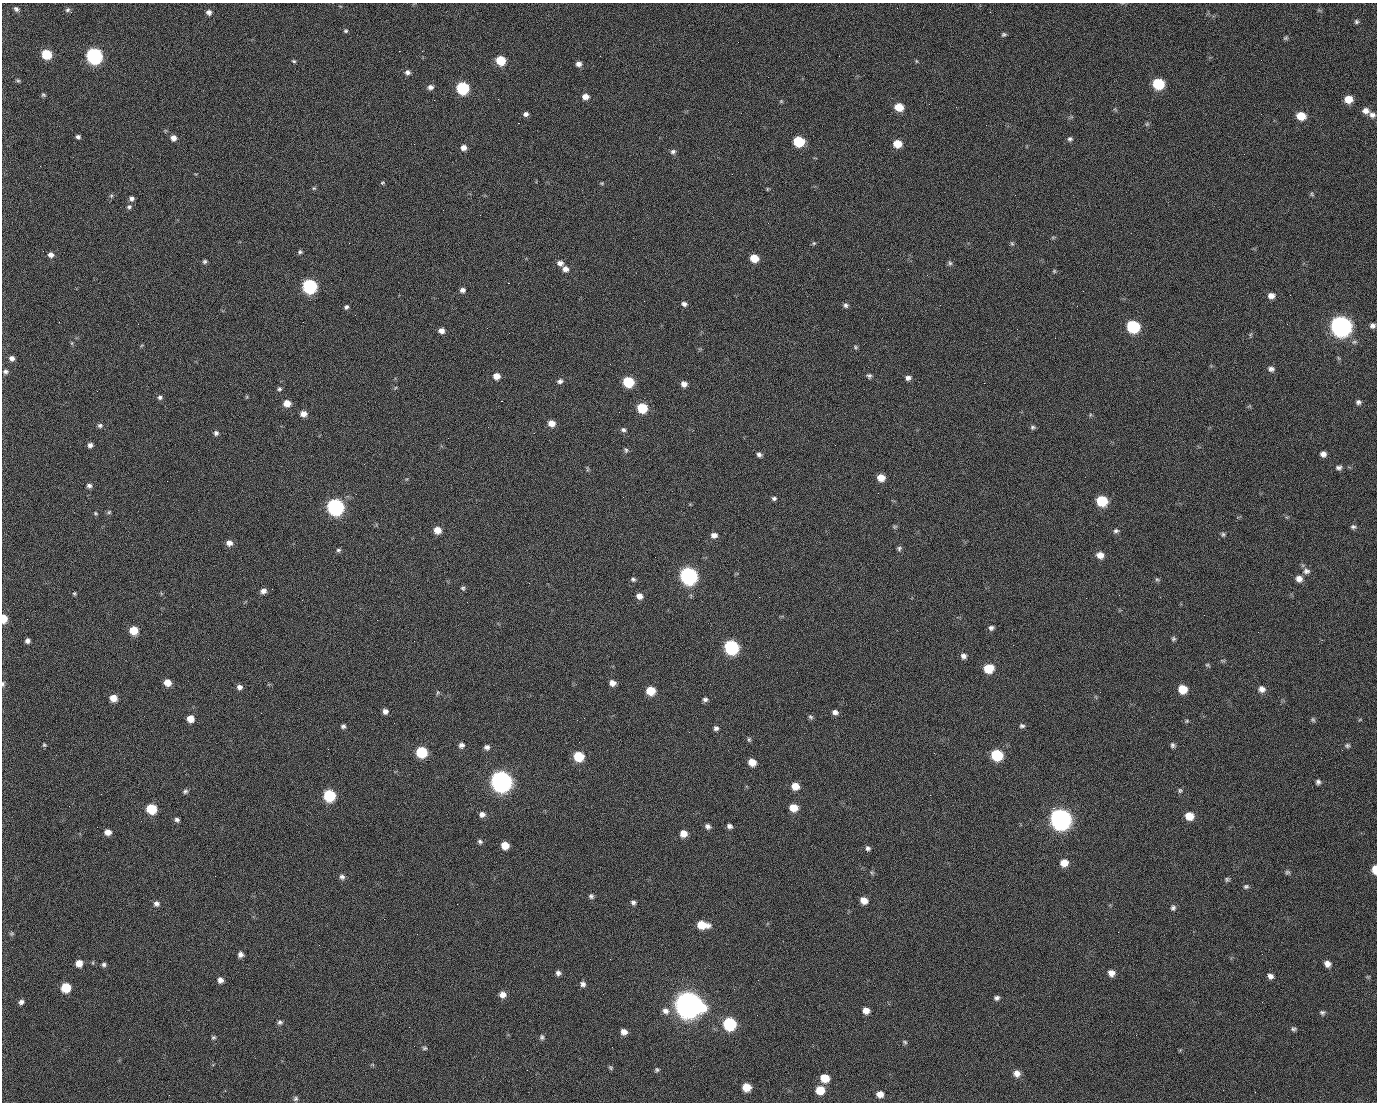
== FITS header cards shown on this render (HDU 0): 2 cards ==
NAXIS1  =                 1375 / length of data axis 1
NAXIS2  =                 1100 / length of data axis 2

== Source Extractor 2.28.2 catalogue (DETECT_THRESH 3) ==
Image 1375 x 1100 px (HDU 0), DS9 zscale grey, 1 PNG px = 1 image px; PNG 1379 x 1104 px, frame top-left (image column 1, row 1100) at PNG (2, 3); no overlay
Background 1450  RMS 28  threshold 84.6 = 3 sigma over >= 5 px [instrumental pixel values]
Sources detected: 260; all 260 listed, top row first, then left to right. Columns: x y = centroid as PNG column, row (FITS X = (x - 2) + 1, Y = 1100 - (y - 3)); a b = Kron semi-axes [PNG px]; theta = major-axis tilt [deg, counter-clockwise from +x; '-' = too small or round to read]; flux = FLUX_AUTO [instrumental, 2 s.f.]
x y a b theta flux
16 9 6 5 - 4.8e+03
67 10 7 6 - 4.0e+03
71 12 3 2 - 3.7e+03
209 12 6 6 - 7.8e+03
990 12 2 2 - 1.9e+03
1356 22 6 6 - 3.7e+03
346 31 5 5 - 2.9e+03
1004 34 6 4 30 3.5e+03
1286 38 6 5 - 3.4e+03
399 51 2 2 - 2.0e+04
46 54 7 6 - 7.5e+04
94 56 8 7 - 5.1e+05
839 56 2 2 - 8.7e+02
500 60 7 6 - 5.9e+04
294 61 6 4 -26 2.7e+03
916 61 6 3 -71 2.0e+03
578 64 6 6 - 8.1e+03
408 72 6 6 - 6.3e+03
18 80 6 4 -31 2.7e+03
1158 84 8 7 - 1.1e+05
430 87 7 6 - 7.3e+03
462 88 7 7 - 1.8e+05
43 95 6 5 - 3.1e+03
585 97 7 6 - 1.3e+04
498 99 2 2 - 1.4e+03
1348 99 8 7 - 2.7e+04
434 100 2 2 - 4.1e+03
781 101 5 5 - 2.1e+03
899 107 7 6 - 3.6e+04
1365 111 8 7 - 1.1e+04
526 114 6 5 - 6.3e+03
1372 115 10 7 -24 8.3e+03
1301 116 8 7 - 3.6e+04
518 123 2 2 - 2.4e+04
1147 124 6 5 - 3.2e+03
78 137 5 4 - 4.9e+03
173 138 6 6 - 1.0e+04
1070 139 7 6 - 4.7e+03
799 142 7 7 - 9.3e+04
897 144 7 6 - 3.1e+04
463 148 6 6 - 1.0e+04
673 152 7 6 - 5.3e+03
382 183 6 4 2 2.5e+03
602 183 6 4 -6 2.3e+03
314 188 5 4 - 2.4e+03
767 189 6 4 89 1.7e+03
1312 194 6 5 - 3.0e+03
1015 195 2 2 - 6.6e+03
111 196 5 5 - 2.9e+03
131 198 6 6 - 6.2e+03
129 207 7 6 - 4.8e+03
1053 237 6 4 18 2.3e+03
814 243 5 5 - 2.7e+03
1012 243 7 5 -67 3.2e+03
300 252 6 5 - 3.3e+03
51 255 6 6 - 8.5e+03
754 258 7 6 - 3.2e+04
205 261 6 5 - 3.9e+03
560 263 7 6 - 9.2e+03
950 263 7 5 -63 4.1e+03
565 269 7 6 - 9.9e+03
1054 271 5 4 - 2.4e+03
927 275 2 2 - 8.3e+02
508 283 2 2 - 5.5e+04
310 286 8 7 - 3.2e+05
462 290 6 5 - 7.1e+03
1083 291 2 2 - 3.1e+03
1290 295 2 2 - 1.8e+03
1271 296 8 6 3 1.1e+04
684 304 7 6 - 6.0e+03
846 305 7 6 - 5.1e+03
346 307 5 4 - 4.5e+03
355 315 2 2 - 8.1e+02
59 322 3 2 - 1.5e+03
1287 324 2 2 - 1.2e+03
1341 326 9 8 - 1.4e+06
1373 326 6 6 - 6.6e+03
1133 327 8 7 - 1.8e+05
441 331 6 6 - 9.7e+03
1250 335 6 4 72 2.5e+03
72 343 6 4 -89 2.4e+03
855 347 6 4 -28 2.8e+03
12 358 6 6 - 8.3e+03
1271 369 8 6 -7 6.4e+03
5 371 6 5 - 4.9e+03
496 376 7 6 - 1.6e+04
869 376 6 6 - 4.5e+03
908 378 7 6 - 6.8e+03
560 381 7 6 - 6.1e+03
628 382 7 7 - 9.4e+04
984 383 2 2 - 1.9e+04
684 384 6 6 - 1.1e+04
395 388 5 3 - 1.9e+03
279 389 6 6 - 3.9e+03
97 391 2 2 - 1.1e+03
160 397 7 6 - 4.9e+03
501 401 3 2 - 5.8e+04
1358 402 6 5 - 5.5e+03
287 403 7 6 - 1.9e+04
642 408 7 6 - 7.0e+04
303 414 7 6 - 1.4e+04
1090 415 6 4 72 2.3e+03
551 423 7 6 - 1.6e+04
100 425 6 5 - 4.5e+03
1033 427 6 5 - 4.0e+03
623 430 6 5 - 4.7e+03
216 433 5 5 - 5.3e+03
90 445 5 5 - 7.1e+03
626 450 7 5 -87 3.8e+03
759 454 7 6 - 5.7e+03
1323 454 6 5 - 9.4e+03
1339 468 8 6 6 5.6e+03
587 469 8 4 -82 2.7e+03
881 478 7 6 - 2.1e+04
89 486 6 6 - 5.6e+03
623 497 2 2 - 3.0e+03
774 498 6 5 - 4.3e+03
1102 501 8 7 - 9.1e+04
335 507 8 8 - 5.7e+05
109 512 6 5 - 3.0e+03
95 513 6 4 -33 2.4e+03
895 527 7 5 1 2.8e+03
1353 527 7 5 -14 4.4e+03
437 530 7 6 - 2.1e+04
1116 531 7 6 - 4.7e+03
1223 534 6 5 - 3.4e+03
714 535 7 6 - 9.6e+03
229 543 7 7 - 1.1e+04
899 548 6 6 - 3.9e+03
338 550 6 5 - 3.7e+03
1100 555 8 7 - 1.5e+04
1306 571 9 8 - 8.2e+03
688 576 8 8 - 6.8e+05
633 579 6 5 - 4.1e+03
1157 579 7 5 -27 3.0e+03
1299 579 8 8 - 1.2e+04
463 588 6 5 - 3.4e+03
263 591 7 6 - 8.6e+03
74 593 4 3 - 2.4e+03
639 596 7 6 - 1.2e+04
4 619 7 5 -88 3.1e+04
27 619 2 2 - 3.6e+03
377 620 2 2 - 1.1e+04
991 628 6 5 - 5.5e+03
134 630 7 6 - 4.0e+04
1173 639 6 5 - 3.6e+03
27 641 5 5 - 6.7e+03
731 647 8 7 - 3.2e+05
963 656 7 6 - 7.9e+03
1223 660 7 3 -9 2.4e+03
1207 665 6 4 -26 2.6e+03
988 669 8 7 - 4.7e+04
167 683 7 6 - 2.0e+04
612 683 6 6 - 1.2e+04
3 684 7 4 -89 3.7e+03
239 687 7 6 - 7.5e+03
1182 689 7 7 - 3.8e+04
1262 689 8 7 - 1.1e+04
650 691 7 7 - 4.5e+04
438 692 7 5 72 2.7e+03
113 698 7 6 - 2.0e+04
705 699 7 5 -8 5.1e+03
385 711 5 5 - 7.6e+03
835 712 7 5 -12 7.4e+03
811 717 7 6 - 4.0e+03
190 719 6 6 - 2.1e+04
1360 719 6 3 20 1.9e+03
1313 720 7 6 - 3.4e+03
1187 721 6 4 21 2.5e+03
343 726 5 5 - 4.5e+03
1022 726 7 5 -6 4.3e+03
716 728 6 5 - 5.7e+03
749 739 6 5 - 3.1e+03
44 745 5 4 - 2.7e+03
461 745 7 7 - 6.8e+03
1173 745 7 5 -66 4.6e+03
1347 746 6 5 - 3.8e+03
487 747 7 6 - 6.7e+03
421 752 7 7 - 9.8e+04
934 753 3 2 - 1.8e+03
997 755 8 7 - 1.2e+05
578 756 7 7 - 7.1e+04
752 762 7 6 - 2.2e+04
501 781 9 8 - 1.5e+06
1318 782 6 5 - 5.2e+03
795 786 7 7 - 2.3e+04
1180 790 6 5 - 3.4e+03
185 791 7 6 - 4.2e+03
101 794 2 2 - 2.7e+03
329 795 7 7 - 1.4e+05
930 795 2 2 - 6.4e+03
793 808 7 6 - 2.9e+04
1053 808 2 2 - 1.6e+04
151 809 7 7 - 7.3e+04
482 814 7 7 - 8.0e+03
1189 816 7 6 - 3.0e+04
1060 819 9 8 - 1.5e+06
177 820 6 5 - 4.8e+03
708 826 7 5 -30 6.4e+03
729 826 6 5 - 6.1e+03
108 832 7 6 - 1.2e+04
683 834 7 6 - 1.9e+04
480 842 7 6 - 4.4e+03
505 845 6 6 - 2.6e+04
868 848 6 5 - 5.1e+03
1064 863 7 7 - 2.2e+04
1375 869 7 4 -89 2.9e+04
1287 872 7 5 -13 3.9e+03
872 873 6 4 -71 2.7e+03
342 877 7 6 - 5.9e+03
1227 879 6 6 - 3.5e+03
1246 887 8 6 15 4.4e+03
591 896 6 6 - 4.7e+03
864 900 7 6 - 1.8e+04
633 903 6 5 - 4.8e+03
156 904 7 6 - 7.0e+03
457 904 2 2 - 1.3e+03
1173 908 7 6 - 5.0e+03
229 921 2 2 - 9.8e+02
702 925 10 6 -9 4.2e+04
1118 932 2 2 - 2.3e+03
11 933 6 5 - 2.9e+03
240 954 6 5 - 7.7e+03
610 959 2 2 - 2.6e+03
79 963 7 6 - 1.7e+04
93 963 6 3 -72 2.2e+03
104 964 5 5 - 4.5e+03
1327 964 7 6 - 1.1e+04
558 973 6 6 - 6.2e+03
1111 973 7 7 - 1.3e+04
1270 976 7 6 - 8.0e+03
220 980 6 6 - 9.0e+03
758 980 3 2 - 2.0e+03
583 984 7 6 - 6.6e+03
66 987 7 7 - 5.9e+04
502 995 7 7 - 1.3e+04
997 998 7 6 - 5.3e+03
21 1002 6 6 - 6.1e+03
688 1004 11 10 - 3.1e+06
665 1011 11 9 -50 1.2e+04
866 1011 7 6 - 1.3e+04
1322 1013 7 6 - 4.3e+03
280 1022 7 6 - 4.9e+03
729 1024 8 7 - 1.9e+05
1294 1029 7 6 - 4.1e+03
624 1032 7 6 - 1.2e+04
213 1037 6 6 - 3.5e+03
542 1037 8 6 -77 4.6e+03
905 1042 6 5 - 3.0e+03
425 1048 7 5 1 3.3e+03
610 1067 7 6 - 3.4e+03
657 1070 6 6 - 3.6e+03
1017 1073 8 7 - 1.3e+04
825 1078 8 7 - 3.5e+04
746 1087 7 7 - 3.0e+04
820 1090 7 7 - 3.5e+04
1255 1092 2 2 - 8.6e+02
880 1094 7 6 - 1.3e+04
169 1095 2 2 - 5.4e+03
296 1099 7 6 - 4.2e+03
At the frame edge (FLAGS 8, measured only in part): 3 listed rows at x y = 4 619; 3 684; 1375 869